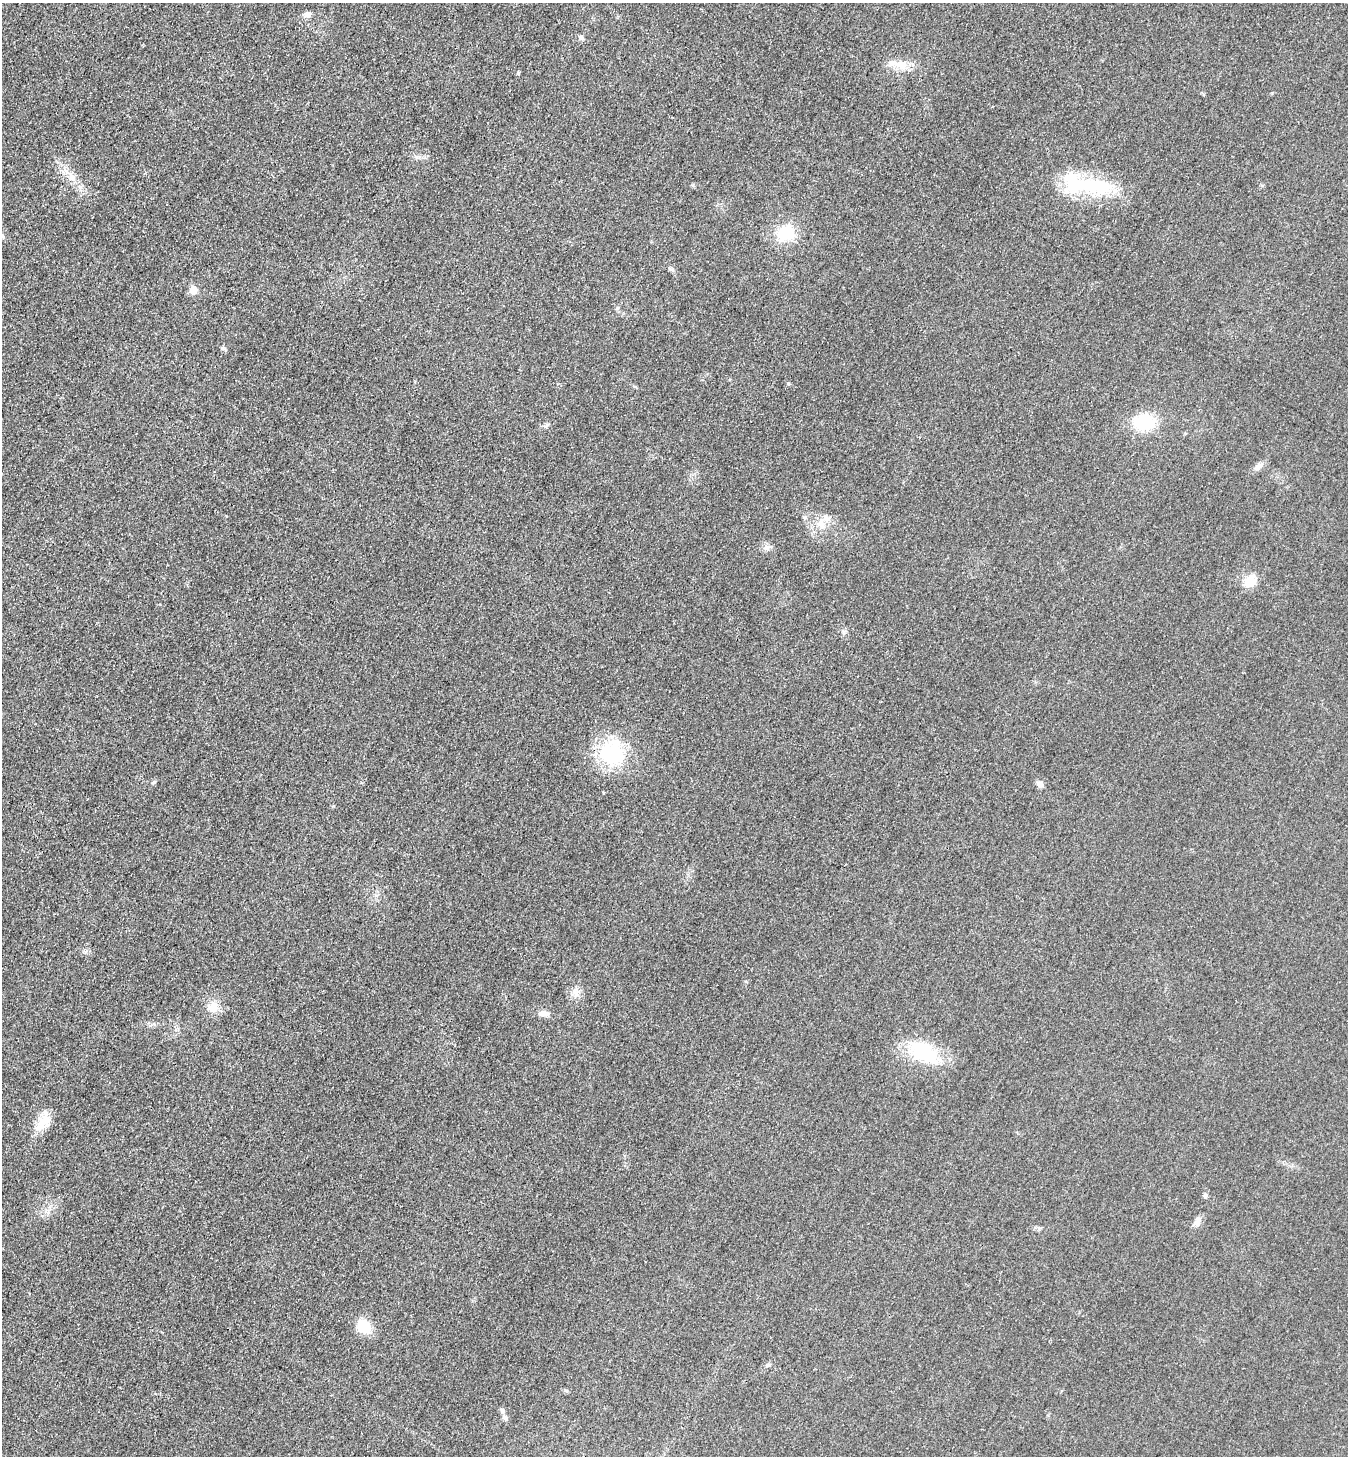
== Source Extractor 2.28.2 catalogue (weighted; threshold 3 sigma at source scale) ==
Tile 11 of 4 x 4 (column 3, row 3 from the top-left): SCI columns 3084-4429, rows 1654-3107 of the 6023 x 6034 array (HDU 1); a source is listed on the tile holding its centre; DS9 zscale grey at full resolution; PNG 1350 x 1458 px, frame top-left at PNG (2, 3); no overlay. Shown black and unused: <1% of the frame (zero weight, under 3 of 4 exposures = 2% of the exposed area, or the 3 px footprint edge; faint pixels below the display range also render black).
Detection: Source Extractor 2.28.2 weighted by HDU 2 'WHT'; one run over the whole footprint, this tile lists its part. Background 0.0262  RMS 0.0062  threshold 0.0281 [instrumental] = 3 sigma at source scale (4.5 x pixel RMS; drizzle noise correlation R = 1.50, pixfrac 1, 0.05/0.05 arcsec/px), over >= 5 px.
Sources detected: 29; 1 inside a brighter listed object's ellipse — not listed separately; the other 28 listed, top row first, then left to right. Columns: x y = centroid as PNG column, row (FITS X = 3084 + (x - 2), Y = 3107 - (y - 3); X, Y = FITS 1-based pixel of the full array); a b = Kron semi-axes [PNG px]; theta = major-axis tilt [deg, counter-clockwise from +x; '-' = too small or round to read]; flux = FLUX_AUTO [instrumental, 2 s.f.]
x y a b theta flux
307 14 10 7 -4 2.5
581 38 7 6 - 1.7
901 65 22 11 -7 9
518 73 5 4 - 0.94
72 177 13 10 -55 5.7
1089 185 69 19 -6 47
786 233 16 13 18 24
2 236 7 4 -71 1.1
193 290 9 9 - 4.5
788 384 5 4 - 0.89
1144 423 20 16 0 26
1258 466 16 6 35 3.1
822 524 12 8 -78 4.9
767 548 10 7 30 2.4
1250 581 19 14 49 9.1
844 632 7 4 72 1.2
612 753 36 32 9 40
154 782 5 4 - 0.85
1040 784 9 7 -40 2.6
213 1007 17 13 31 7.3
544 1014 15 6 -3 3.6
924 1052 35 17 -37 41
44 1123 25 15 52 11
1205 1195 6 5 - 1.2
1198 1222 14 7 76 3.9
363 1326 20 15 -46 12
768 1365 6 4 19 0.98
505 1418 8 6 -45 2.1
Unlisted compact peaks at least as high as the median listed source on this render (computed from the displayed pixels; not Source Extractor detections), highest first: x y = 222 348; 545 426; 693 185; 1272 93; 417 157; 565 1390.